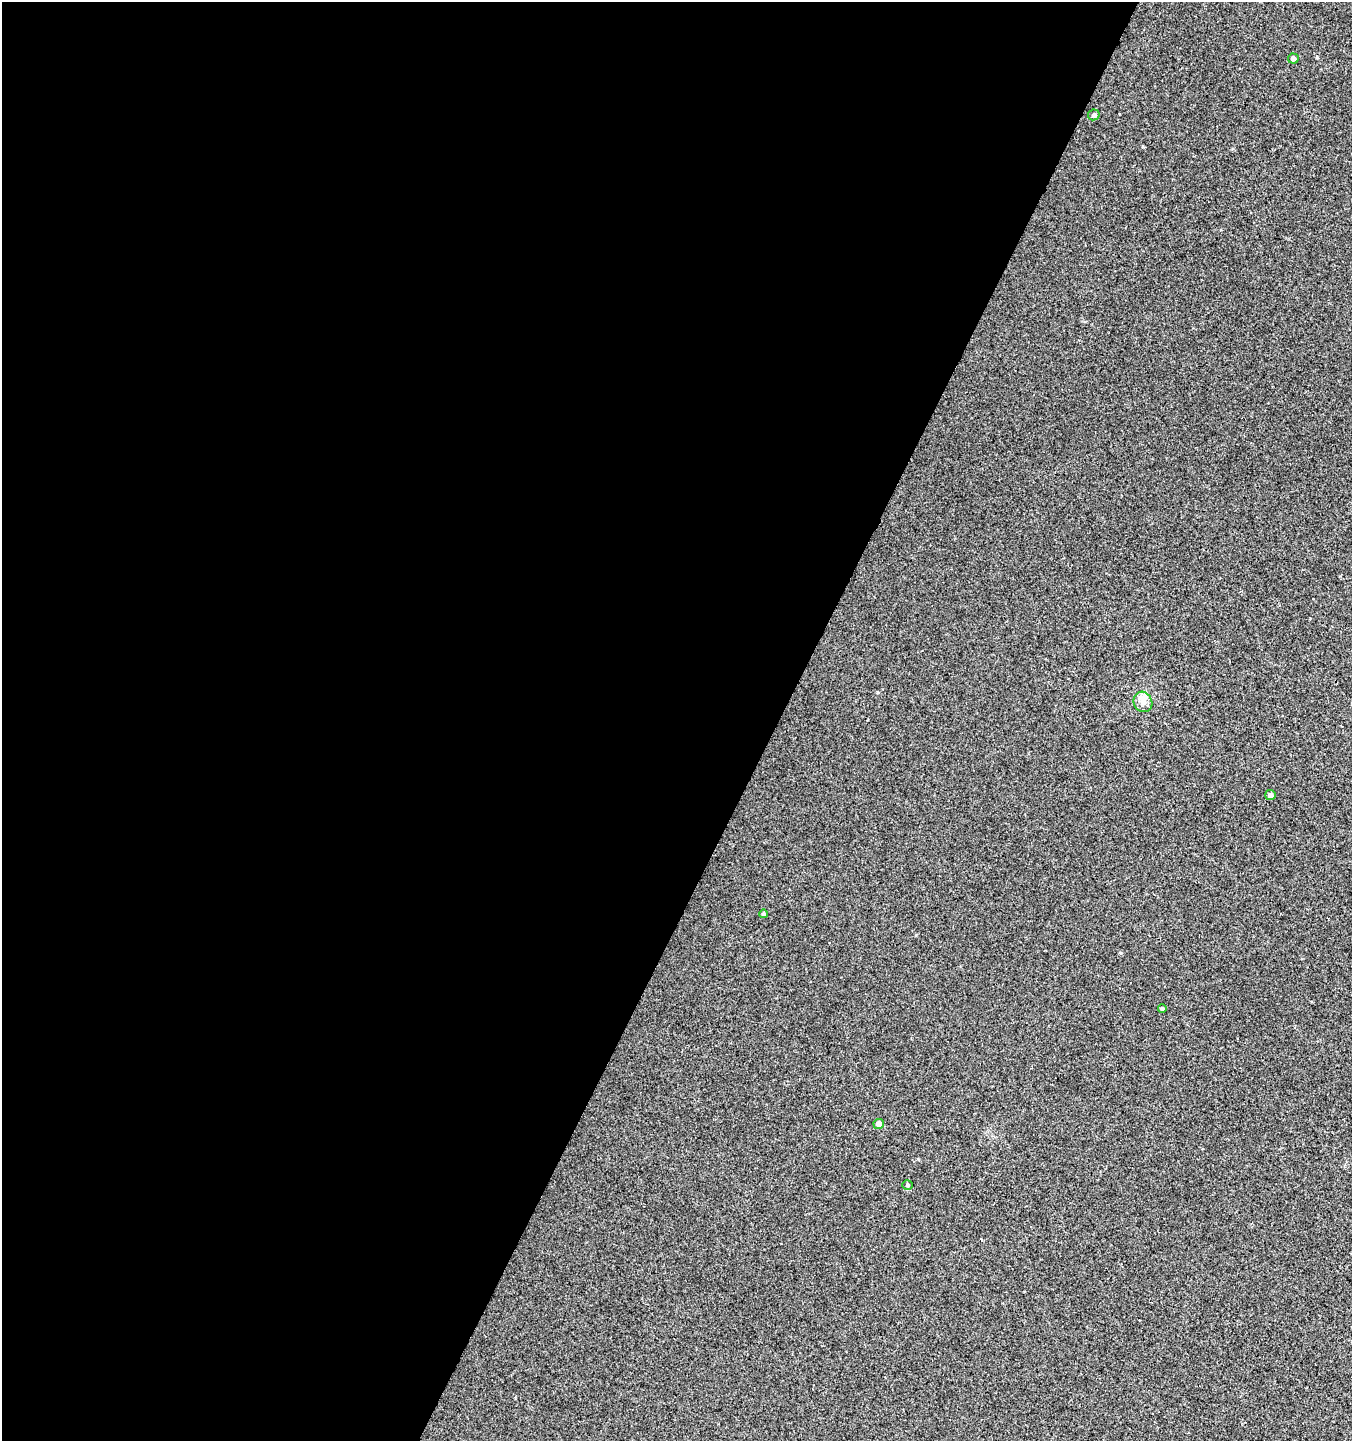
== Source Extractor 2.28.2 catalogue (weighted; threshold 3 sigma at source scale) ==
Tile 5 of 4 x 4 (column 1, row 2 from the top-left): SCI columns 204-1553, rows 2894-4332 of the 5868 x 5772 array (HDU 1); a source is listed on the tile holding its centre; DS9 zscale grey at full resolution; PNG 1354 x 1443 px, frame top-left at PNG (2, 2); each listed source drawn as its Kron ellipse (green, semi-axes under 4 px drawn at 4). Shown black and unused: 58% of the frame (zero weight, under 2 of 3 exposures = <1% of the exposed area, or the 3 px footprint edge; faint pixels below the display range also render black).
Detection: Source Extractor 2.28.2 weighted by HDU 2 'WHT'; one run over the whole footprint, this tile lists its part. Background 0.0011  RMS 0.0056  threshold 0.0253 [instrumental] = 3 sigma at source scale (4.5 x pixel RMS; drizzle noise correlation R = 1.50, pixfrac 1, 0.0396/0.0396 arcsec/px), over >= 5 px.
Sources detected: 8; all 8 listed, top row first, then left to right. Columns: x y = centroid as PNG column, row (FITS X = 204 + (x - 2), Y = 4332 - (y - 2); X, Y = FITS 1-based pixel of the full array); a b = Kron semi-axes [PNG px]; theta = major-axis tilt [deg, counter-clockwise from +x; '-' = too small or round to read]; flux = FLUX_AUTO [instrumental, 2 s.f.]
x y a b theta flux
1293 58 5 5 - 1.6
1094 115 6 5 - 1.1
1143 702 10 9 - 3.9
1270 795 5 5 - 1.9
764 914 4 4 - 0.91
1162 1009 4 4 - 0.87
879 1124 5 5 - 3
907 1185 5 4 - 0.8